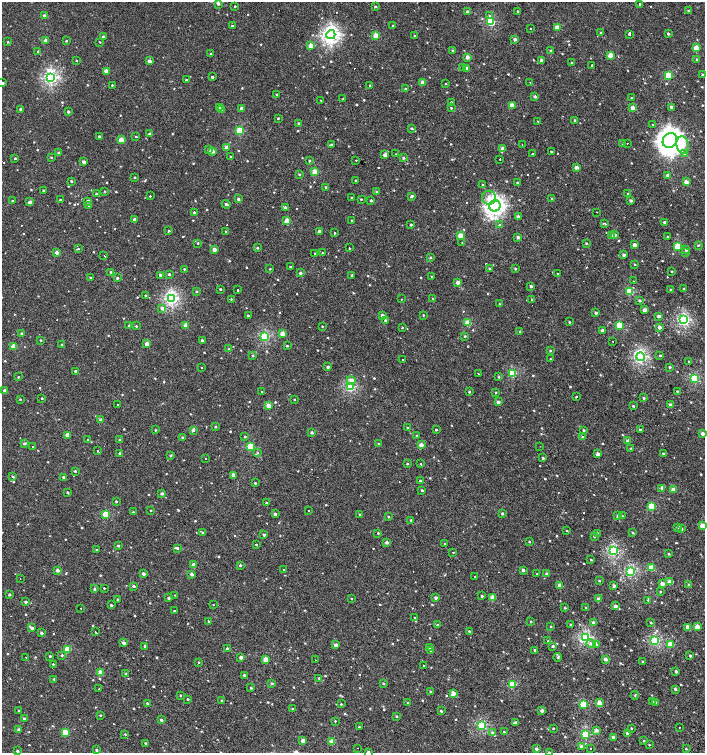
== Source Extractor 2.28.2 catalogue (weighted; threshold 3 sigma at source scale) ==
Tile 6 of 4 x 4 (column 2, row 2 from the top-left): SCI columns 1612-3017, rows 3008-4508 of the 6059 x 6037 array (HDU 1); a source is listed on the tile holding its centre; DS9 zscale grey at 2 x 2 block average (1 PNG px = mean of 2 x 2 image px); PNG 707 x 755 px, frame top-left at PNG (2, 2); each listed source drawn as its Kron ellipse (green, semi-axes under 4 px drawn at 4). Shown black and unused: <1% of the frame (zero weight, under 2 of 3 exposures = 2% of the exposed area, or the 3 px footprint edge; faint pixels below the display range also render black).
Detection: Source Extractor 2.28.2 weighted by HDU 2 'WHT'; one run over the whole footprint, this tile lists its part. Background 7.31e-04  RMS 0.0038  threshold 0.0169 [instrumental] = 3 sigma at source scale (4.5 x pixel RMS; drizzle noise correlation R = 1.50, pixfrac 1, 0.0396/0.0396 arcsec/px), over >= 5 px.
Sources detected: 739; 1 inside a brighter object's white glare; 19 cosmic-ray / hot-pixel residue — neither listed nor drawn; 1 coinciding with a brighter row at this scale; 2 inside a brighter listed object's ellipse — not listed separately; of the other 716, all 500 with FLUX_AUTO >= 0.581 (the completeness limit of this list) listed and drawn (216 fainter detections not listed), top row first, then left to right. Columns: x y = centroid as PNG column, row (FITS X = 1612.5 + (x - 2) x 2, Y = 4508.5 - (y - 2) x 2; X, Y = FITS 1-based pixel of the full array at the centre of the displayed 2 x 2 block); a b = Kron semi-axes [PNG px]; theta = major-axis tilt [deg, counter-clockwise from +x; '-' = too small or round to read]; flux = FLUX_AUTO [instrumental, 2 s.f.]
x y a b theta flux
218 3 2 2 - 2.8
640 4 2 2 - 1.5
235 6 2 2 - 0.67
375 6 3 3 - 0.89
688 10 3 2 - 0.71
517 11 2 2 - 0.74
467 12 2 2 - 3.7
44 16 2 2 - 4.9
490 16 4 3 - 1.2
491 22 3 3 - 45
393 25 2 2 - 0.64
232 26 2 2 - 0.95
531 28 2 2 - 0.75
557 28 3 2 - 9.3
601 32 2 2 - 0.64
629 34 3 2 - 3.2
668 34 2 2 - 1.4
331 35 4 4 - 220
376 36 3 3 - 14
415 36 3 2 - 1.3
103 37 2 2 - 1.8
515 39 3 3 - 2.4
46 40 2 2 - 6.7
66 41 2 2 - 0.83
8 42 3 2 - 0.71
100 42 2 2 - 0.6
311 46 3 3 - 7.8
696 48 3 2 - 13
453 50 2 2 - 1.2
37 51 2 2 - 1.1
551 51 2 2 - 3.5
211 54 2 2 - 0.94
610 55 3 2 - 12
467 57 3 3 - 3.8
697 59 2 2 - 0.78
541 60 3 2 - 3.8
76 61 2 2 - 4.8
149 61 3 2 - 4.1
572 63 2 2 - 1.3
592 65 2 2 - 4.5
462 67 2 2 - 0.76
467 68 3 2 - 3.9
106 71 3 2 - 7.4
702 74 2 2 - 0.94
669 76 3 3 - 28
51 77 4 3 - 140
212 77 2 2 - 1.5
186 80 2 2 - 0.75
423 82 3 2 - 6.9
530 82 2 2 - 0.58
2 83 2 2 - 2.7
446 84 2 2 - 0.59
112 85 2 2 - 0.59
370 85 2 2 - 1
405 89 2 2 - 0.74
276 94 2 2 - 0.68
535 96 3 2 - 1.8
631 98 2 2 - 0.66
343 99 2 2 - 0.77
321 101 2 2 - 1.9
451 102 2 2 - 1.2
512 105 3 3 - 13
220 107 2 2 - 2.2
671 107 2 2 - 1.8
451 108 2 2 - 0.81
633 108 3 2 - 6.2
20 109 2 2 - 2
241 109 2 2 - 4.7
222 110 3 2 - 1.6
68 112 2 2 - 1.8
278 118 2 2 - 0.92
575 120 2 2 - 1.3
538 121 2 2 - 2.1
299 123 2 2 - 1.4
653 124 2 2 - 3.5
411 128 3 3 - 1.2
240 131 3 3 - 34
149 133 3 2 - 1.1
99 136 2 2 - 1.3
136 136 3 2 - 0.85
121 140 3 3 - 12
670 140 8 6 54 620
623 143 3 3 - 1.1
628 143 2 2 - 2.6
331 145 3 3 - 1.8
522 145 2 2 - 0.98
683 145 9 6 -81 15
227 148 3 2 - 8.9
503 149 3 2 - 6.2
209 150 3 3 - 1.5
212 151 2 2 - 5.2
551 152 2 2 - 3.7
59 153 2 2 - 2.8
684 153 3 3 - 1
396 154 2 2 - 0.98
532 154 2 2 - 3.7
385 155 3 2 - 4.8
51 157 3 2 - 0.77
231 157 2 2 - 0.84
15 158 2 2 - 0.99
403 158 3 2 - 1.4
500 159 2 2 - 2.5
356 160 2 2 - 1.4
309 161 3 2 - 0.87
84 162 2 2 - 3.8
576 167 2 2 - 5.9
315 172 3 3 - 16
299 174 3 2 - 0.86
668 175 3 3 - 3
135 177 2 2 - 0.96
71 181 2 2 - 1
356 181 2 2 - 0.89
686 182 2 2 - 5.9
517 183 2 2 - 0.89
483 185 2 2 - 9.5
326 187 2 2 - 0.76
43 190 3 2 - 0.62
105 191 3 2 - 0.61
376 192 3 3 - 0.81
96 194 2 2 - 1.1
628 194 3 2 - 0.6
150 196 2 2 - 4.4
412 196 2 2 - 2.1
352 198 2 2 - 1.1
489 198 7 7 - 6.8
238 199 2 2 - 2
361 199 2 2 - 0.66
552 199 3 2 - 0.76
60 200 2 2 - 0.8
371 200 2 2 - 1.4
631 200 3 2 - 2
12 201 2 2 - 0.87
88 201 3 2 - 2.9
30 202 2 2 - 3.1
226 204 4 3 - 1.7
89 206 2 2 - 0.71
495 206 5 5 - 270
285 207 3 3 - 1.7
194 212 2 2 - 1.9
597 212 2 2 - 0.6
518 216 3 3 - 1.9
134 219 3 2 - 1.9
287 220 3 3 - 10
352 220 2 2 - 0.7
664 222 2 2 - 1.7
605 223 2 2 - 9.1
411 225 2 2 - 1.4
500 225 3 3 - 1.2
169 231 3 2 - 0.78
226 231 3 3 - 0.73
319 231 2 2 - 3.6
334 233 2 2 - 0.8
614 235 3 2 - 4.2
460 236 3 2 - 12
611 236 3 2 - 1.5
518 237 3 2 - 2.2
668 237 2 2 - 0.84
462 242 2 2 - 1
198 243 2 2 - 0.71
586 243 3 2 - 0.83
634 245 3 2 - 5.1
698 245 3 3 - 0.83
678 246 3 3 - 28
257 248 3 3 - 1.1
349 248 2 2 - 3
78 249 3 2 - 0.7
214 249 2 2 - 6
686 250 3 3 - 1
57 253 2 2 - 4.3
315 253 2 2 - 2.8
322 253 2 2 - 0.71
686 253 3 2 - 0.68
624 255 3 2 - 2.7
104 256 2 2 - 0.72
431 258 3 3 - 0.89
635 264 3 2 - 0.61
290 267 2 2 - 1.3
489 268 2 2 - 0.85
184 269 2 2 - 0.61
270 269 2 2 - 0.64
515 269 3 2 - 0.93
672 271 2 2 - 0.64
111 272 2 2 - 1.7
300 273 2 2 - 1.8
169 274 2 2 - 1.3
558 274 2 2 - 1.3
160 275 2 2 - 2.5
352 275 3 2 - 0.89
432 276 2 2 - 0.73
91 278 3 2 - 1.4
117 278 2 2 - 1.5
633 281 2 2 - 0.84
458 282 2 2 - 5.2
531 286 3 2 - 1.7
220 289 2 2 - 1
684 289 2 2 - 1.5
237 290 2 2 - 4.6
671 290 2 2 - 1.1
196 291 3 2 - 0.69
629 292 3 3 - 35
145 295 2 2 - 0.68
433 298 3 2 - 0.59
171 299 3 3 - 130
231 299 2 2 - 0.59
402 299 2 2 - 0.84
532 299 2 2 - 1.9
639 300 3 2 - 1.1
499 304 2 2 - 3.3
162 308 4 3 - 2.4
645 310 2 2 - 5.7
596 313 2 2 - 1.7
248 315 2 2 - 0.8
382 315 2 2 - 3.7
423 315 3 2 - 0.64
659 316 2 2 - 2.6
385 320 3 2 - 1.3
684 320 4 3 - 100
569 322 2 2 - 0.76
468 323 3 3 - 17
186 325 3 2 - 7.6
620 325 3 3 - 28
129 326 2 2 - 1.9
136 326 2 2 - 0.78
322 326 2 2 - 0.61
659 327 3 2 - 3.3
402 328 2 2 - 0.6
602 330 3 2 - 2.8
520 331 2 2 - 1.1
22 333 2 2 - 1.6
282 334 3 3 - 9.4
265 336 3 3 - 62
465 336 3 2 - 0.92
41 340 2 2 - 0.64
202 340 3 2 - 1.5
613 342 2 2 - 1.3
147 344 3 2 - 6
61 345 2 2 - 0.74
13 346 3 2 - 11
287 346 2 2 - 0.76
229 349 3 2 - 0.68
550 350 3 3 - 0.92
660 355 2 2 - 0.79
253 356 3 2 - 0.93
640 357 4 3 - 120
550 359 3 3 - 0.67
402 360 2 2 - 3.7
689 361 2 2 - 0.89
201 367 2 2 - 1.3
328 367 2 2 - 2.5
670 367 2 2 - 1.1
75 371 2 2 - 1.4
512 373 3 3 - 41
478 374 2 2 - 0.74
18 377 2 2 - 0.8
499 377 3 2 - 0.74
694 378 3 3 - 50
351 380 4 4 - 3.6
350 387 3 3 - 71
5 391 3 2 - 2.9
677 391 2 2 - 0.68
262 392 2 2 - 0.98
469 392 3 2 - 0.81
496 392 3 2 - 0.61
576 397 2 2 - 4.5
42 398 2 2 - 0.7
644 398 3 3 - 1
20 399 3 2 - 0.67
294 399 2 2 - 0.62
498 402 3 2 - 3.1
117 404 2 2 - 3.5
268 405 3 2 - 7.7
670 405 3 2 - 4
633 406 3 2 - 0.92
101 420 3 2 - 3.1
215 427 2 2 - 0.97
407 428 2 2 - 1.1
155 430 2 2 - 0.59
193 430 3 3 - 1.9
436 430 2 2 - 0.96
584 430 3 2 - 0.79
640 430 2 2 - 1.3
312 432 3 2 - 1.6
703 434 2 2 - 4.3
68 435 3 2 - 8.2
417 436 2 2 - 0.95
182 437 3 2 - 1.4
245 437 3 2 - 0.86
582 437 3 2 - 0.89
88 440 2 2 - 0.65
120 440 2 2 - 3.4
628 441 2 2 - 6.5
24 443 3 2 - 1.4
378 444 2 2 - 0.69
421 445 3 2 - 6.6
250 446 3 3 - 24
540 446 2 2 - 0.61
33 447 2 2 - 3.7
631 448 3 2 - 0.59
97 451 2 2 - 3.2
120 453 3 3 - 1.1
257 453 4 3 - 0.9
663 453 3 2 - 1
598 454 2 2 - 5.7
171 455 3 3 - 0.91
543 458 2 2 - 1.5
206 459 2 2 - 1.9
407 464 2 2 - 0.81
421 464 2 2 - 3
75 471 3 2 - 0.88
233 475 3 2 - 5.2
13 477 2 2 - 0.81
64 477 2 2 - 2.3
420 481 3 2 - 1.2
255 483 2 2 - 0.83
662 488 3 3 - 2.1
422 490 3 2 - 1
673 490 3 2 - 9
67 492 2 2 - 0.98
162 493 3 2 - 2
116 501 2 2 - 0.9
266 502 2 2 - 0.71
651 506 3 3 - 24
151 510 2 2 - 0.74
309 511 2 2 - 2.6
133 512 3 2 - 0.68
502 513 2 2 - 1.4
106 514 3 3 - 24
275 514 3 3 - 2.1
359 514 2 2 - 0.75
618 516 3 3 - 1.6
622 516 3 3 - 0.93
388 517 3 3 - 0.77
411 520 3 2 - 0.76
702 525 3 2 - 8.5
677 527 3 3 - 0.86
681 529 3 3 - 1.2
567 531 2 2 - 0.59
203 532 3 2 - 0.58
378 533 3 2 - 0.79
598 533 3 2 - 1
633 533 3 2 - 0.96
264 535 3 2 - 1.7
594 536 3 3 - 1.3
387 542 3 3 - 2.1
529 542 3 2 - 0.7
256 544 2 2 - 2.9
444 544 3 3 - 0.71
118 546 2 2 - 1.4
177 548 3 2 - 1.2
96 550 2 2 - 0.7
613 551 3 3 - 84
453 552 2 2 - 1.3
669 554 3 2 - 0.83
591 560 3 2 - 0.82
194 565 2 2 - 5.9
240 565 3 3 - 1.2
651 568 3 3 - 21
57 570 2 2 - 4.3
283 570 2 2 - 0.61
523 570 3 3 - 2
630 571 3 3 - 73
143 574 2 2 - 2.7
191 574 3 2 - 3.3
537 574 2 2 - 0.68
547 574 2 2 - 3
475 576 2 2 - 1.4
20 578 2 2 - 1.4
599 581 2 2 - 0.7
670 582 3 3 - 10
662 584 2 2 - 5.5
689 585 3 2 - 2.2
134 586 2 2 - 1.9
560 586 3 2 - 9.6
614 586 3 2 - 2.1
104 588 2 2 - 0.61
94 589 3 2 - 1.5
660 592 3 3 - 0.62
9 594 2 2 - 1.6
174 595 2 2 - 1.8
482 596 2 2 - 1.2
169 598 2 2 - 1.2
351 598 2 2 - 0.65
436 598 2 2 - 2.5
493 598 3 3 - 10
118 599 2 2 - 0.91
598 599 2 2 - 5.3
648 600 2 2 - 0.71
26 602 2 2 - 1.5
213 604 2 2 - 2.7
111 605 3 2 - 0.97
615 606 2 2 - 3.9
565 608 3 2 - 0.82
586 608 2 2 - 1.2
81 609 2 2 - 0.75
174 611 2 2 - 5.4
415 617 2 2 - 3.3
209 621 3 3 - 1.1
531 621 2 2 - 0.74
593 622 3 3 - 1.9
651 622 3 2 - 0.91
437 625 3 2 - 1.4
570 625 3 2 - 0.63
551 626 3 2 - 0.62
687 627 3 3 - 3.7
697 627 3 2 - 11
32 628 3 2 - 2.6
469 631 3 2 - 0.59
95 632 2 2 - 2.5
41 633 2 2 - 1.5
585 638 4 3 - 86
654 640 3 3 - 67
548 641 3 3 - 0.77
124 643 2 2 - 3.3
591 644 5 4 - 2.5
336 645 3 2 - 4.1
597 645 3 3 - 0.79
670 645 3 3 - 21
145 646 3 2 - 0.87
553 646 3 2 - 1.6
430 647 3 3 - 1.6
227 648 2 2 - 0.83
68 649 3 3 - 23
431 650 3 2 - 1.4
535 650 3 2 - 1.4
62 655 3 3 - 1.2
50 656 2 2 - 1.1
690 656 3 3 - 1.3
241 657 2 2 - 4
558 657 4 3 - 1.2
26 658 2 2 - 2.5
266 659 3 2 - 9.1
605 659 2 2 - 4
316 660 2 2 - 0.77
642 661 3 2 - 0.59
198 662 2 2 - 1.3
53 664 2 2 - 0.58
424 666 2 2 - 2.5
676 671 3 2 - 2
101 673 3 3 - 13
126 674 3 2 - 0.97
244 675 2 2 - 1.4
319 678 2 2 - 0.86
54 679 3 2 - 0.78
272 683 3 2 - 1.3
383 684 3 2 - 0.88
513 684 3 3 - 29
99 688 2 2 - 2
251 688 2 2 - 1.1
675 689 2 2 - 1.4
430 691 3 2 - 0.95
453 694 3 2 - 10
180 695 2 2 - 0.87
635 695 4 2 - 0.69
188 699 2 2 - 0.8
222 701 2 2 - 2
653 701 3 3 - 0.83
599 702 3 3 - 5.3
147 703 2 2 - 1
408 703 2 2 - 1.4
655 703 3 2 - 1.6
341 704 2 2 - 0.6
584 704 3 3 - 25
293 709 3 2 - 1.2
19 711 2 2 - 0.86
441 711 3 2 - 0.91
542 711 3 2 - 3.5
100 715 2 2 - 0.7
397 716 2 2 - 0.76
25 719 3 3 - 2.6
161 720 2 2 - 1.8
335 721 2 2 - 0.58
515 723 4 3 - 2.7
481 725 3 3 - 63
359 727 3 2 - 0.83
679 727 2 2 - 2
553 728 2 2 - 0.61
631 728 2 2 - 0.63
19 730 3 3 - 2.8
596 730 3 3 - 3.3
65 732 3 3 - 19
504 732 3 2 - 0.76
493 733 3 3 - 2.1
627 733 3 3 - 1.6
125 734 3 2 - 0.77
585 734 3 3 - 45
613 737 3 2 - 2.4
303 740 3 2 - 5.4
644 741 3 2 - 0.65
332 742 3 3 - 15
145 743 2 2 - 0.73
649 745 2 2 - 0.63
581 746 3 3 - 2
358 748 2 2 - 1.6
591 748 2 2 - 2.7
536 749 2 2 - 2.2
686 749 3 2 - 0.63
96 750 3 2 - 1.5
17 751 2 2 - 1.4
368 752 3 2 - 1.6
549 752 3 2 - 1.3
Isophote crosses this tile's border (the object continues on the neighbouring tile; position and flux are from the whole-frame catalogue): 4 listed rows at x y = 2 83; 702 525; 368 752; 549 752